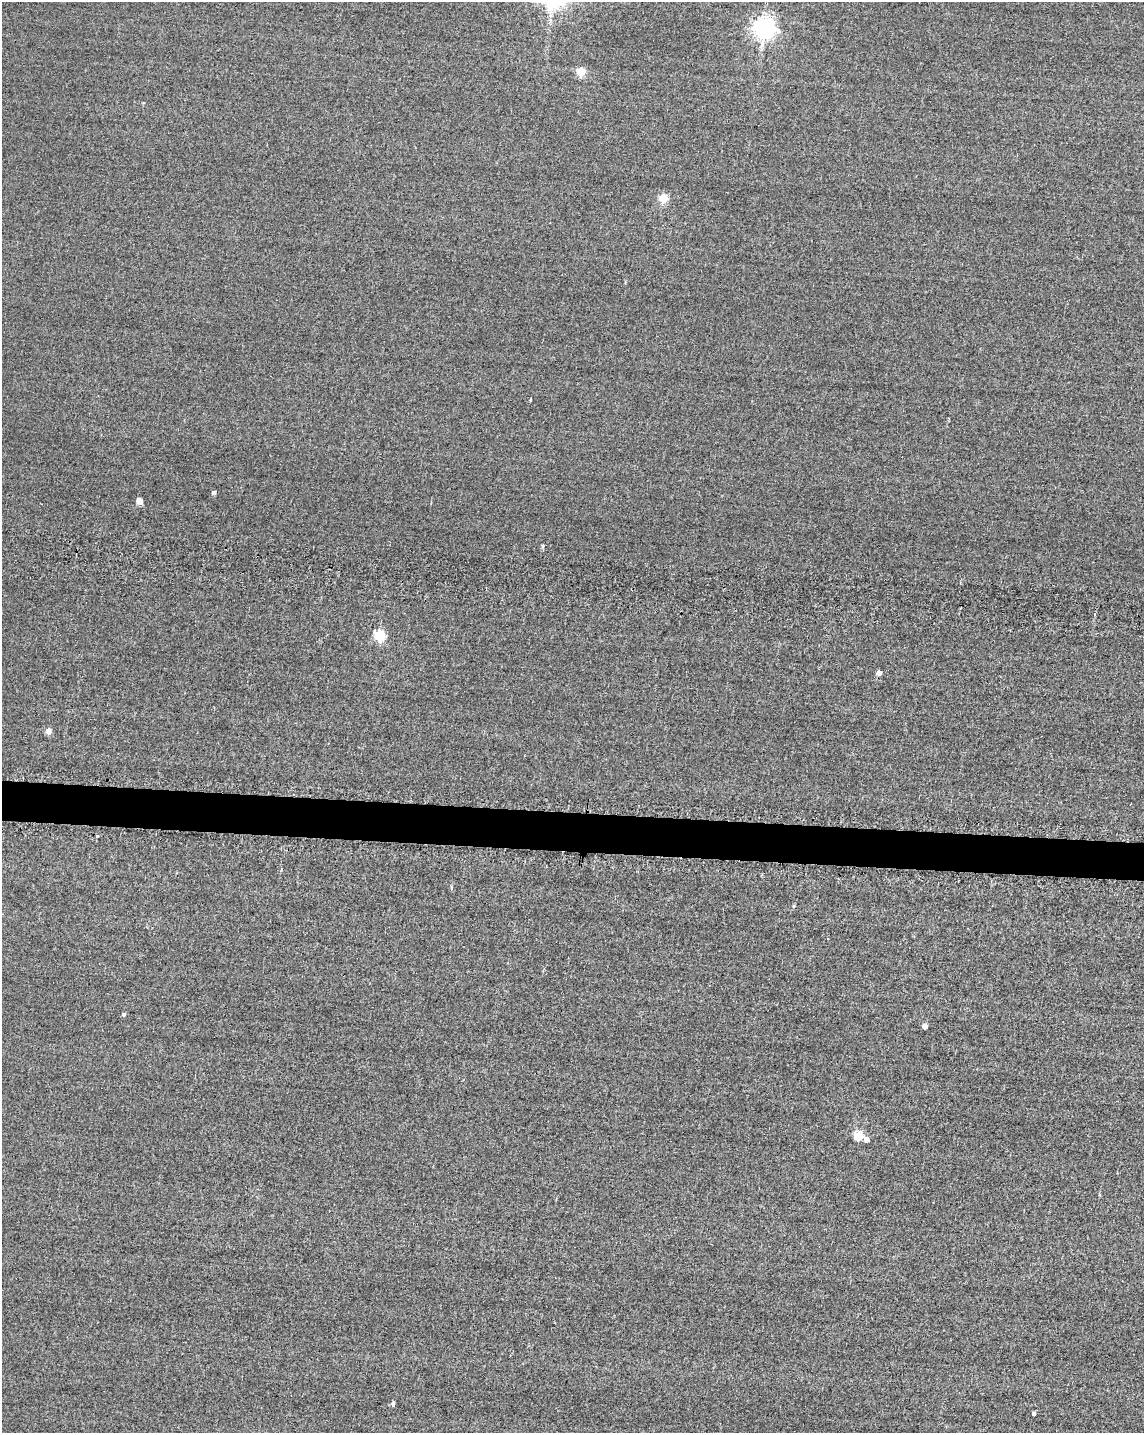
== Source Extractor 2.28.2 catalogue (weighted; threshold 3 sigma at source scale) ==
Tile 7 of 4 x 3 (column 3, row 2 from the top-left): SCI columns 2309-3450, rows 1677-3107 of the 4849 x 4881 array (HDU 1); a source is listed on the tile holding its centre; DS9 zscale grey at full resolution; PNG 1146 x 1435 px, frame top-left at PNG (2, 2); no overlay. Shown black and unused: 3% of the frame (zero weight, under 2 of 3 exposures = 12% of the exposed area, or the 3 px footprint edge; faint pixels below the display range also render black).
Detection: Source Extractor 2.28.2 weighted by HDU 2 'WHT'; one run over the whole footprint, this tile lists its part. Background -0.229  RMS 3.4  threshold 15.2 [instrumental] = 3 sigma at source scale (4.5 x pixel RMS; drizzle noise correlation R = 1.50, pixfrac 1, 0.05/0.05 arcsec/px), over >= 5 px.
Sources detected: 17; all 17 listed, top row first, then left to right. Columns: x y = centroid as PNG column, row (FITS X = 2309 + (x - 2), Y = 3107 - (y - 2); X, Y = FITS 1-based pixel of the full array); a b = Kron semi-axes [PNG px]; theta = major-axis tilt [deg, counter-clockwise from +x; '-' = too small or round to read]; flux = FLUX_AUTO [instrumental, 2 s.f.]
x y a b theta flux
764 28 8 7 - 220000
581 72 5 5 - 12000
663 198 5 5 - 13000
214 492 5 4 - 870
139 501 5 5 - 4600
543 545 4 4 - 500
379 636 6 5 - 29000
879 673 4 4 - 2400
49 731 5 5 - 3100
98 836 3 3 - 2500
794 906 5 4 - 390
124 1014 4 4 - 950
925 1026 5 4 - 2800
858 1136 5 5 - 16000
867 1140 5 5 - 2000
393 1404 5 4 - 780
1034 1414 4 3 - 830